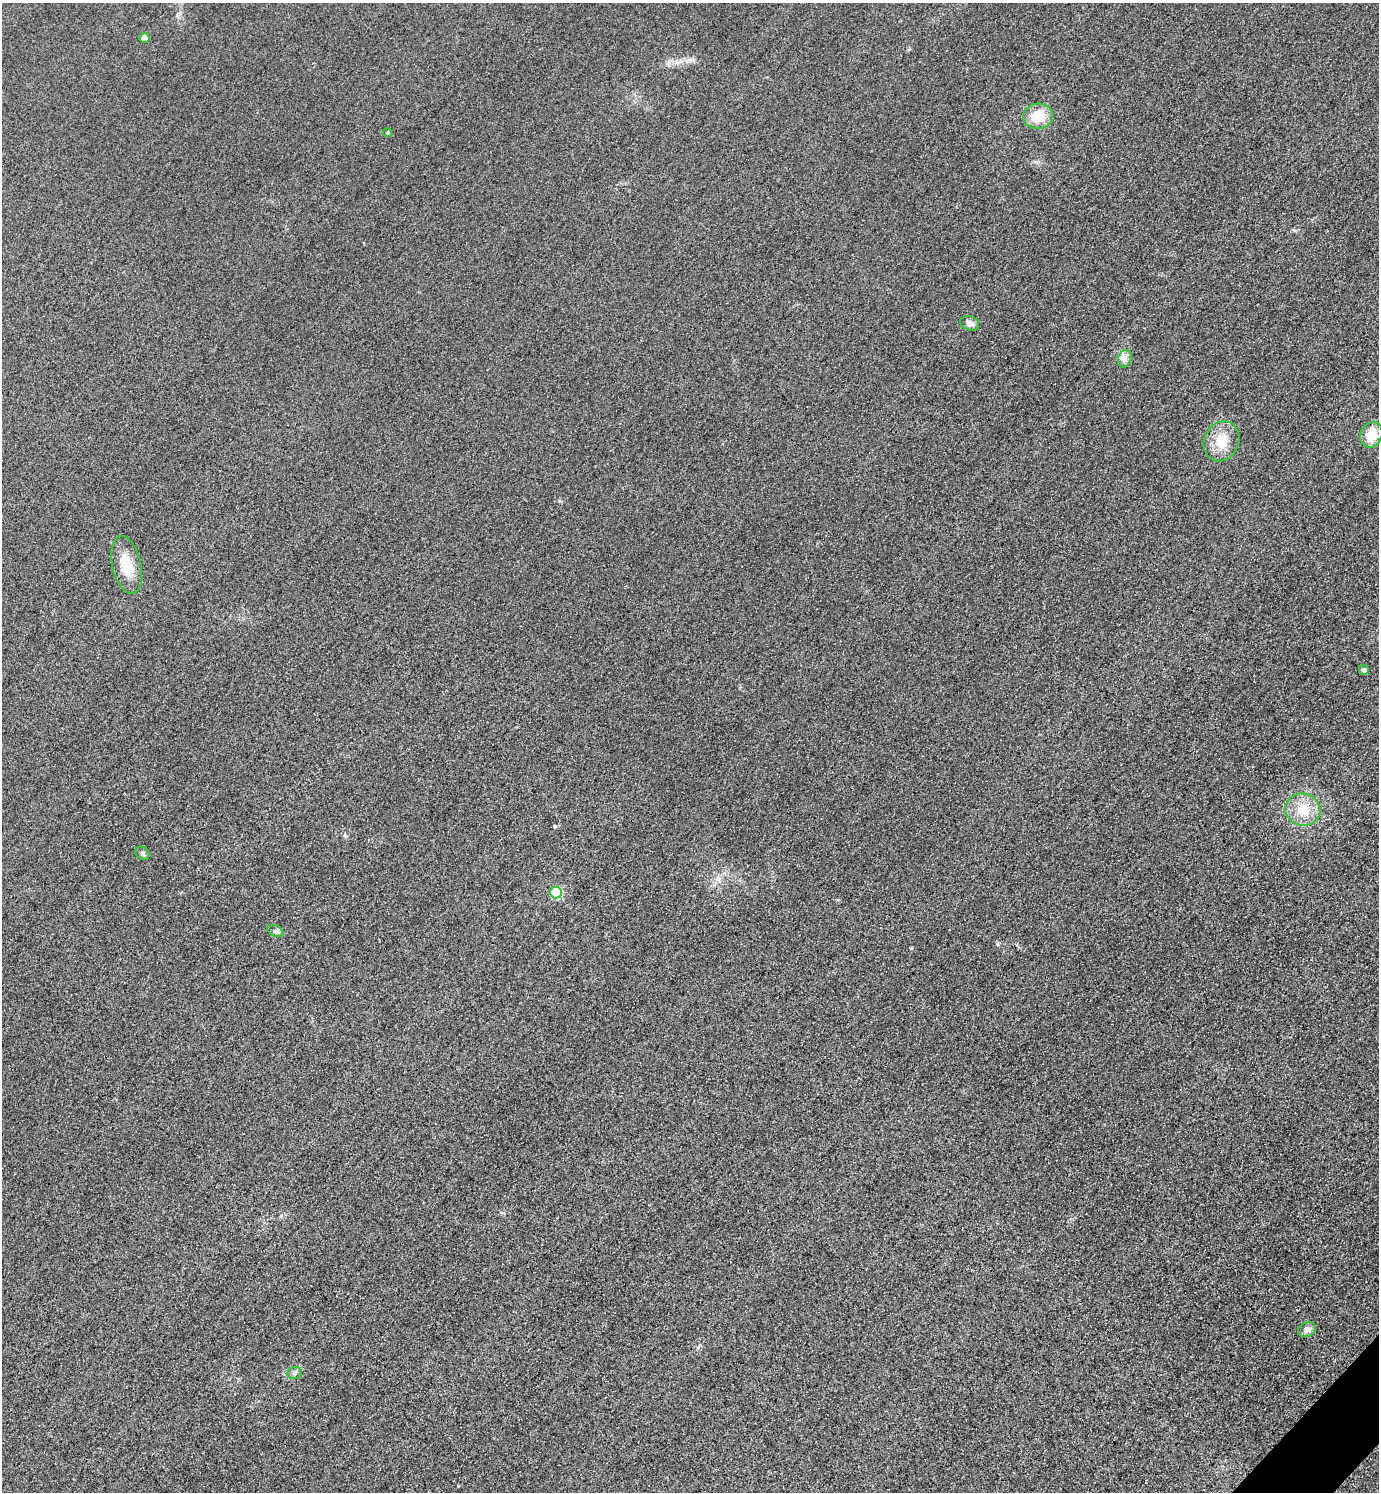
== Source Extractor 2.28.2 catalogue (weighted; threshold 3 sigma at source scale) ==
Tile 6 of 4 x 4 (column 2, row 2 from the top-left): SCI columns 1704-3080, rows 3010-4499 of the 6018 x 6018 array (HDU 1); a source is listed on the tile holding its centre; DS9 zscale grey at full resolution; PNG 1381 x 1494 px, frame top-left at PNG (2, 3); each listed source drawn as its Kron ellipse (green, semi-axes under 4 px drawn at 4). Shown black and unused: <1% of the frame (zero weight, under 3 of 4 exposures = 3% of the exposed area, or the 3 px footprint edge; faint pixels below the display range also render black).
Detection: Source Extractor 2.28.2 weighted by HDU 2 'WHT'; one run over the whole footprint, this tile lists its part. Background 0.0749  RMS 0.017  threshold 0.0778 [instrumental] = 3 sigma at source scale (4.5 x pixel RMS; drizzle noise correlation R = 1.50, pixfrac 1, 0.05/0.05 arcsec/px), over >= 5 px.
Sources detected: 15; all 15 listed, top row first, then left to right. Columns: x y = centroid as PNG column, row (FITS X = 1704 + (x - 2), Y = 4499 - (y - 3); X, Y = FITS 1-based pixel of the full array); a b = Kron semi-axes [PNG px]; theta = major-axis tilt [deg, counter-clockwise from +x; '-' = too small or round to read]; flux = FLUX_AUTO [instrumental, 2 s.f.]
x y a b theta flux
144 38 5 5 - 10
1038 116 15 12 5 42
388 133 4 4 - 2.4
970 323 9 7 -20 9.4
1125 359 9 6 69 7.4
1371 435 13 10 66 34
1221 441 20 17 65 39
127 565 29 14 -77 40
1364 670 5 5 - 6.7
1303 810 18 16 -16 38
143 853 7 6 - 3.6
556 893 6 6 - 110
275 931 8 5 -25 4.1
1307 1330 9 7 29 9.9
295 1373 7 6 - 4.5
Unlisted compact peaks at least as high as the median listed source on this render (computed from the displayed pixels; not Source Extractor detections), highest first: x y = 911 948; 554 826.